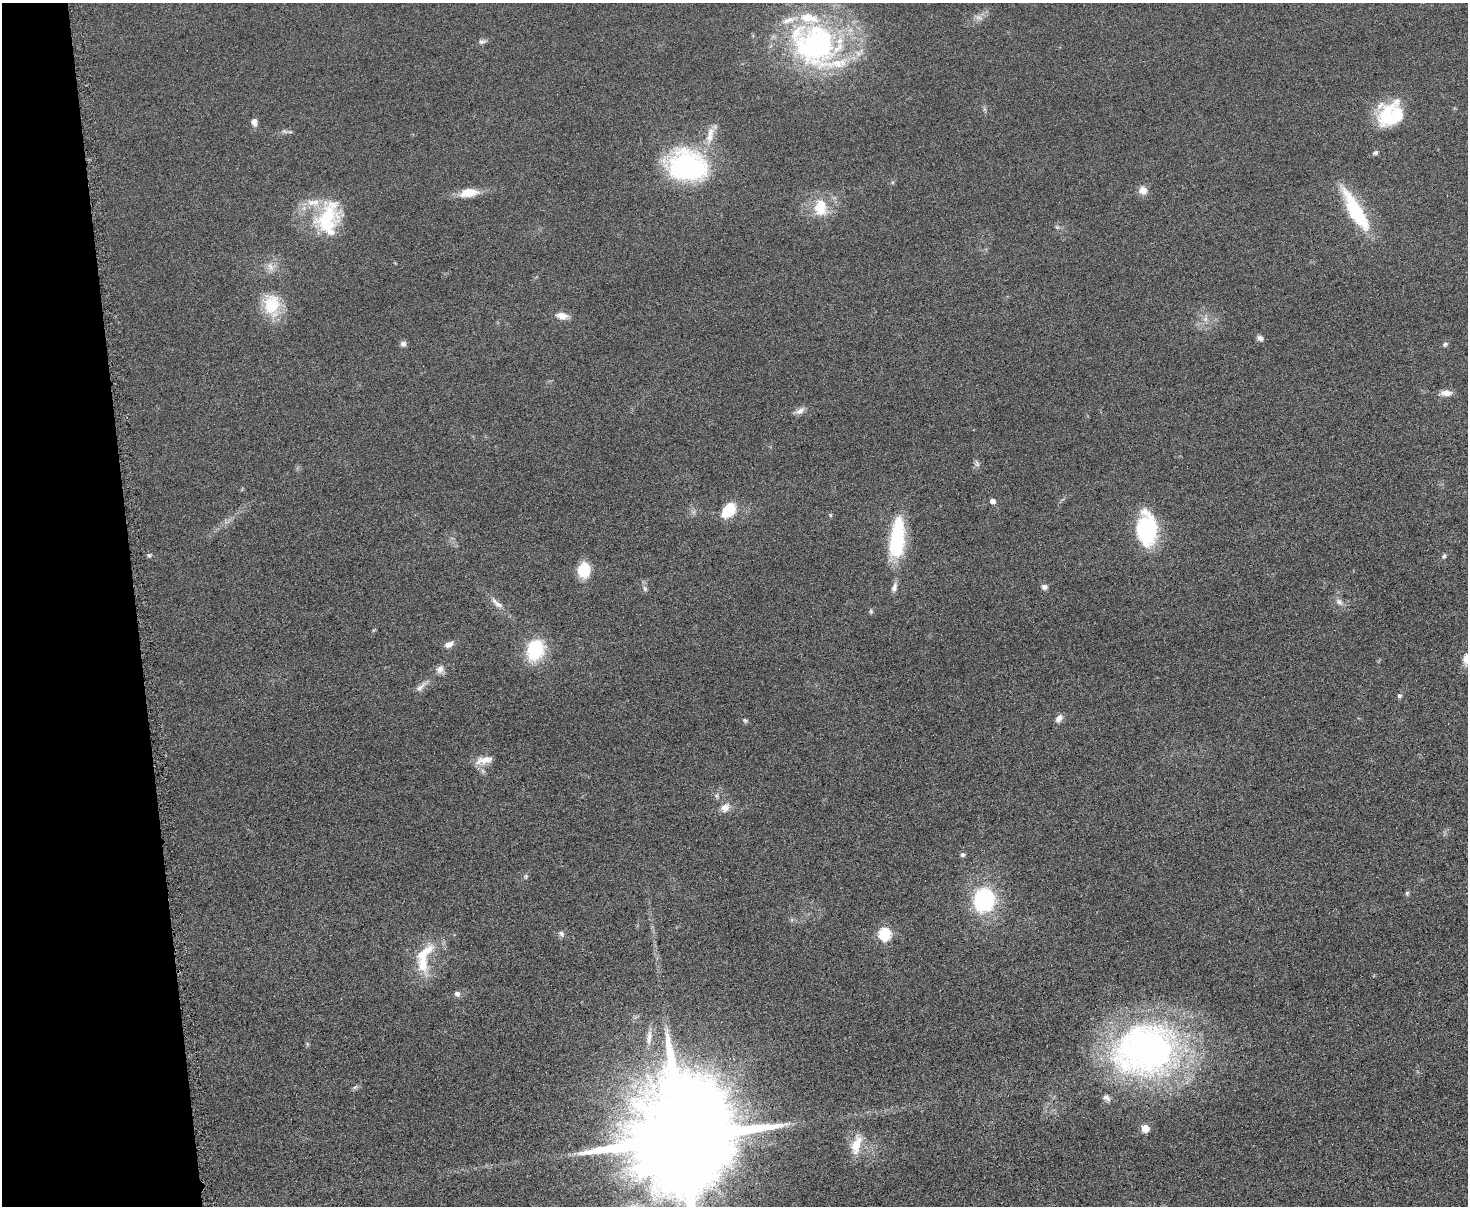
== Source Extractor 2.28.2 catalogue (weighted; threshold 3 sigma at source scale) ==
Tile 4 of 3 x 4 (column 1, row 2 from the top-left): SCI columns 145-1610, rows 2410-3613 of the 4798 x 4820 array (HDU 1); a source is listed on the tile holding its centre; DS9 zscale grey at full resolution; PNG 1470 x 1208 px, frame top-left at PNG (2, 3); no overlay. Shown black and unused: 9% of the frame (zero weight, under 4 of 8 exposures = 1% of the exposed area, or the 3 px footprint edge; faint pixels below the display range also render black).
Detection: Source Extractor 2.28.2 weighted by HDU 2 'WHT'; one run over the whole footprint, this tile lists its part. Background 0.0578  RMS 0.0079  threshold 0.0323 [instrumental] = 3 sigma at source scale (4.09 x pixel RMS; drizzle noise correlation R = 1.36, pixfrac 0.8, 0.05/0.05 arcsec/px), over >= 5 px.
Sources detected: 72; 2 inside a brighter object's white glare — not listed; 5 inside a brighter listed object's ellipse — not listed separately; the other 65 listed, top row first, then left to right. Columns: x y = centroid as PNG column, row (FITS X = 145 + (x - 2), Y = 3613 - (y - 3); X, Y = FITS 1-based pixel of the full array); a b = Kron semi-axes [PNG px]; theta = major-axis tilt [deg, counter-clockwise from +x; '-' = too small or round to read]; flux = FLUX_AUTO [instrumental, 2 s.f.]
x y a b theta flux
979 17 11 7 -29 3.5
482 41 10 6 8 2.3
816 45 74 54 -32 190
1389 118 35 24 -46 38
254 122 8 7 - 4.2
285 131 11 4 -22 2
710 137 19 10 66 10
1375 153 7 5 26 1.8
688 166 28 21 -11 170
1143 190 10 10 - 6.4
469 193 23 10 8 13
820 208 22 17 -87 22
1355 211 50 14 -60 52
328 218 44 28 75 52
1057 227 6 5 - 1.3
270 267 12 8 -75 5.1
272 305 30 21 -84 28
562 316 15 8 -7 6.5
1205 319 7 6 - 2.7
1260 338 8 7 - 2.6
403 344 7 7 - 2.6
1445 344 8 5 29 1.7
1446 393 15 7 2 5.9
800 411 13 7 34 4.2
977 464 11 5 -75 2.3
993 501 5 4 - 4.4
729 510 20 13 49 20
830 515 6 4 -72 0.87
1147 529 36 21 -87 60
897 535 46 17 82 54
149 555 6 5 - 1.3
1444 556 7 5 66 1.6
584 570 15 12 -90 23
894 587 14 7 76 3.5
1044 587 8 6 -8 2.8
645 589 8 6 -89 2
1339 602 11 8 -43 4
497 603 22 7 -42 5.8
871 611 6 5 - 1.2
449 644 12 7 21 4
535 650 16 12 70 57
1467 659 13 10 81 8.9
440 669 12 9 64 4.5
420 687 20 7 44 4.6
1399 696 6 6 - 1.6
1059 718 10 7 52 4.3
745 720 8 5 -37 1.3
484 760 25 9 11 8.8
716 796 6 6 - 1.8
725 807 12 10 40 6.3
963 855 6 5 - 1.8
526 876 7 5 89 1.4
1407 893 6 5 - 1.3
984 900 23 20 74 75
561 934 9 6 -45 2.3
885 934 6 6 - 88
423 964 29 15 -85 22
457 994 7 7 - 2.7
649 1037 24 7 82 6.8
307 1044 5 5 - 1
1146 1050 77 61 11 320
355 1087 8 4 44 1.6
1145 1128 5 5 - 16
682 1137 34 25 -87 29000
856 1144 24 10 75 15
Isophote crosses this tile's border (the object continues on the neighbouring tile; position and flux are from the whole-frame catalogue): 2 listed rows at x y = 1467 659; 682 1137